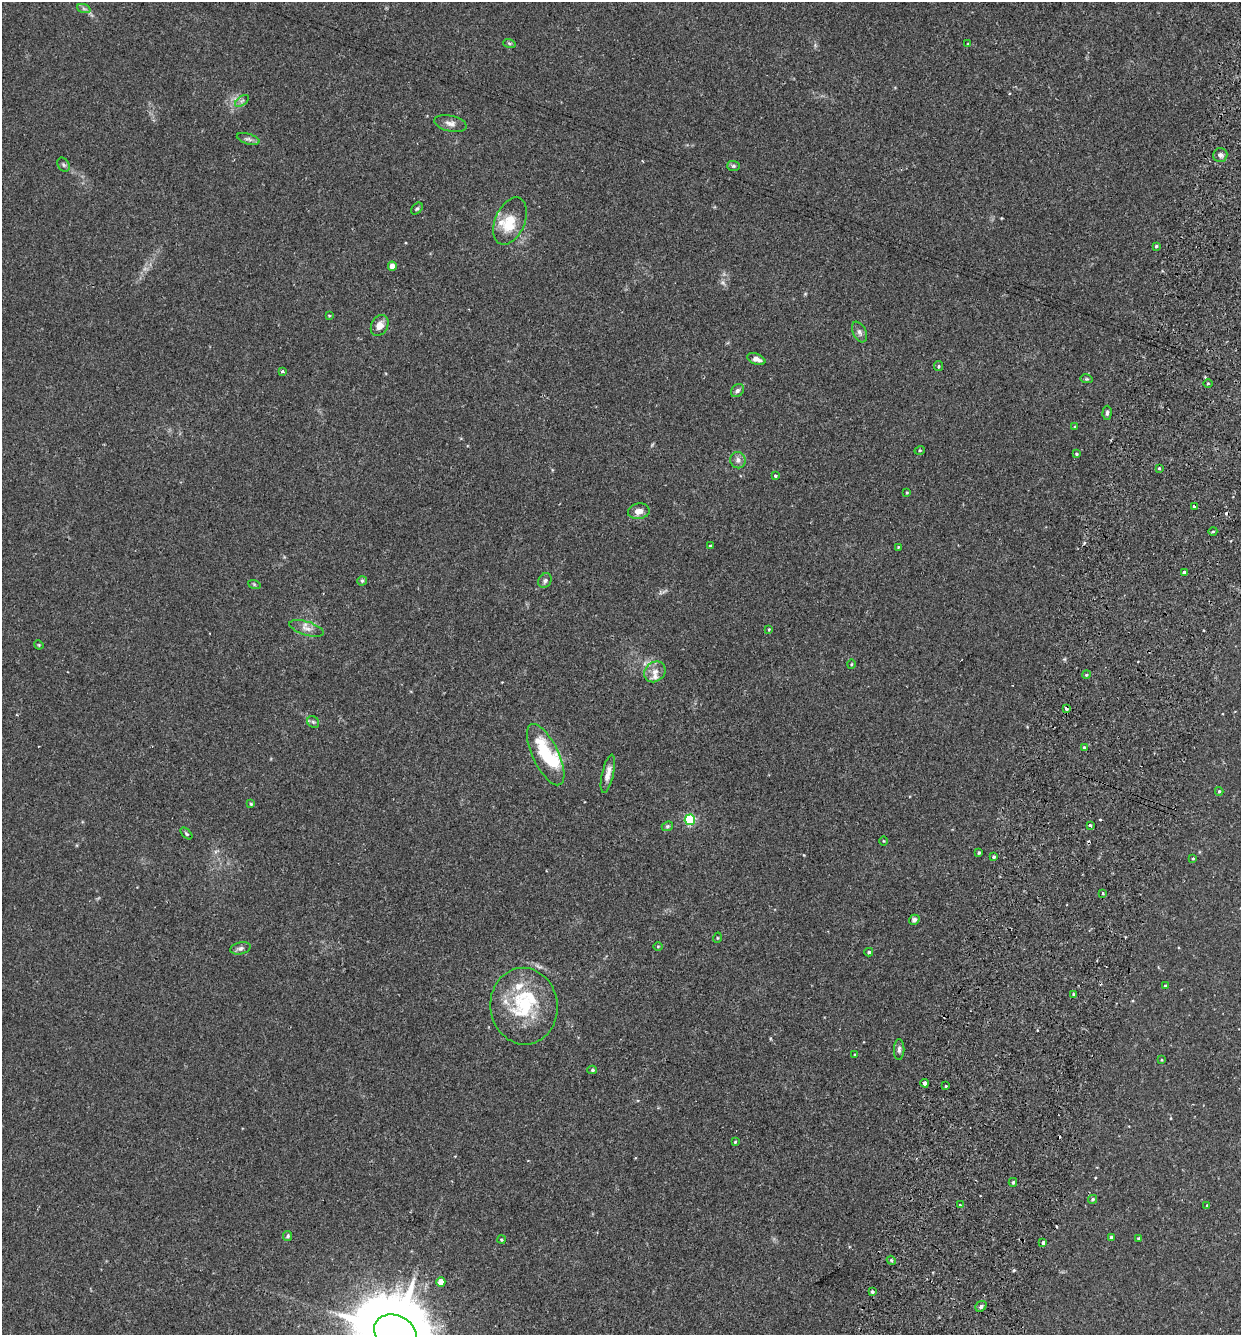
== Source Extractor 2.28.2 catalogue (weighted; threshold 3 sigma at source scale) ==
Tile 10 of 4 x 4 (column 2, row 3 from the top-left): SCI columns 1425-2663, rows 1354-2686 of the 5455 x 5375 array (HDU 1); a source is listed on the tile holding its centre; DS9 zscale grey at full resolution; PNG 1243 x 1337 px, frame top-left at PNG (2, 2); each listed source drawn as its Kron ellipse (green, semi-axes under 4 px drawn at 4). Shown black and unused: <1% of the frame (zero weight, under 2 of 3 exposures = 3% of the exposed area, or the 3 px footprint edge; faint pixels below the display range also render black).
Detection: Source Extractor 2.28.2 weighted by HDU 2 'WHT'; one run over the whole footprint, this tile lists its part. Background 0.0366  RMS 0.0047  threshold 0.0211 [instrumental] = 3 sigma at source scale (4.5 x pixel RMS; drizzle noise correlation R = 1.50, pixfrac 1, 0.05/0.05 arcsec/px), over >= 5 px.
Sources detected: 103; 1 too faint to see at this stretch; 1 inside a brighter object's white glare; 5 cosmic-ray / hot-pixel residue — neither listed nor drawn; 6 inside a brighter listed object's ellipse — not listed separately; the other 90 listed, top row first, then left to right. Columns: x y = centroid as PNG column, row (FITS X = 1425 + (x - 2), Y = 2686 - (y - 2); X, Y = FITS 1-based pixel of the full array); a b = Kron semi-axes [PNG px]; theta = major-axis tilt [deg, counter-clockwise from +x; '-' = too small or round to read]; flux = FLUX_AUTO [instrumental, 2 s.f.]
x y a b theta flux
84 9 7 4 -20 0.88
509 43 6 4 -19 0.6
968 44 4 3 - 0.36
242 101 8 4 37 0.93
450 123 16 8 -13 2.6
248 139 12 5 -17 1.4
1220 155 7 7 - 1.5
63 165 7 5 -55 0.87
733 166 6 5 - 0.82
417 209 7 4 47 0.7
510 221 25 15 66 10
1156 246 4 4 - 0.61
392 266 4 4 - 4.2
329 316 4 3 - 0.39
380 325 11 8 61 3.3
859 332 11 6 -65 1.6
756 359 9 5 -22 2.4
939 366 5 4 - 0.59
282 371 4 3 - 0.61
1087 379 6 4 -11 0.58
1208 384 4 3 - 0.42
737 391 7 5 45 1.2
1107 413 7 4 88 0.97
1075 427 4 4 - 0.63
920 450 5 3 - 0.41
1076 454 4 3 - 0.42
738 460 8 7 - 2
1159 468 3 3 - 0.47
775 476 4 3 - 1.4
907 493 3 3 - 0.44
1194 506 3 3 - 2.3
639 511 11 7 9 3.3
1213 531 4 3 - 0.39
710 546 4 4 - 0.55
898 547 4 4 - 0.45
1184 572 3 3 - 0.9
362 581 5 5 - 0.66
545 581 8 6 61 1.2
254 584 6 4 -19 0.6
306 628 18 7 -18 3
769 629 4 3 - 0.4
39 645 5 3 - 0.43
851 664 5 3 - 0.43
655 672 11 9 41 3.2
1086 675 4 3 - 0.51
1066 709 3 3 - 2.9
313 722 6 5 - 0.79
1084 748 4 3 - 1.1
546 755 33 13 -64 24
608 774 19 6 77 3.2
1219 791 4 4 - 0.6
251 804 4 3 - 0.57
690 820 5 5 - 39
667 826 6 4 21 0.7
1090 826 3 3 - 2
186 833 7 3 -44 0.62
883 841 5 3 - 0.41
979 853 3 3 - 0.61
994 857 3 3 - 0.71
1193 858 3 2 - 0.36
1103 893 3 2 - 0.43
914 920 5 5 - 1.2
717 938 5 3 - 0.41
658 946 5 3 - 0.41
240 948 10 6 13 1.4
869 952 4 4 - 0.7
1165 986 3 3 - 0.51
1074 994 3 3 - 0.59
524 1006 38 33 -83 30
899 1050 10 5 89 1.2
855 1055 3 3 - 0.4
1162 1060 4 2 - 0.32
592 1070 5 4 - 0.63
925 1083 4 3 - 4.6
946 1085 3 3 - 2.3
735 1142 3 3 - 0.44
1013 1182 4 3 - 0.7
1093 1199 5 4 - 0.73
960 1205 3 3 - 0.93
1207 1205 3 3 - 0.38
288 1236 5 4 - 0.81
1111 1237 3 3 - 0.7
1139 1238 4 4 - 0.59
501 1240 4 4 - 0.52
1043 1243 4 3 - 2
891 1260 4 3 - 0.55
441 1282 4 4 - 6.7
872 1292 4 3 - 0.8
981 1306 6 5 - 1.1
395 1333 22 17 -25 6000
Isophote crosses this tile's border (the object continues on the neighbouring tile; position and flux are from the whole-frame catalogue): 1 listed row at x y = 395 1333